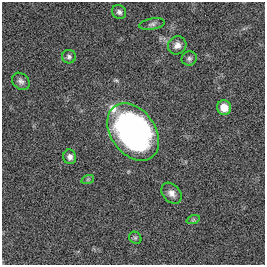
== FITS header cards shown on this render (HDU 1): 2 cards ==
NAXIS1  =                  263
NAXIS2  =                  263

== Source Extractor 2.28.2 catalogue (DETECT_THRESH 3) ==
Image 263 x 263 px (HDU 1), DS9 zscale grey, 1 PNG px = 1 image px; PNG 267 x 267 px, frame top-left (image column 1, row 263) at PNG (2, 2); each listed source drawn as its Kron ellipse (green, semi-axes under 4 px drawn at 4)
Background 0.00559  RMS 0.029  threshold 0.088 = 3 sigma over >= 5 px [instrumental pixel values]
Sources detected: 13; all 13 listed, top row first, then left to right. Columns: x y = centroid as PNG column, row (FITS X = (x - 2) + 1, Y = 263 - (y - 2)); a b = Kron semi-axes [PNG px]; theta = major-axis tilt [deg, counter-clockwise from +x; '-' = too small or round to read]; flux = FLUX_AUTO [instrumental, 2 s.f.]
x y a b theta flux
119 12 7 6 - 6.1
152 24 13 5 10 5.6
177 45 9 8 - 12
69 57 7 7 - 5.2
189 59 7 7 - 5.1
21 81 10 7 -40 7.9
224 108 7 7 - 28
133 132 31 22 -54 660
70 157 7 6 - 8.4
88 179 6 4 19 2.9
172 193 12 8 -48 13
193 220 7 4 19 3
135 238 7 5 -43 3.6